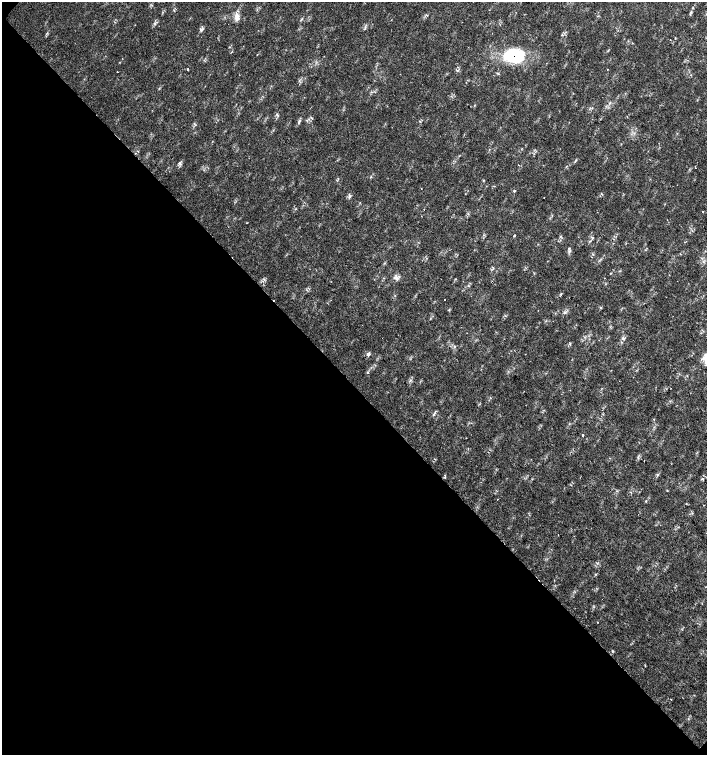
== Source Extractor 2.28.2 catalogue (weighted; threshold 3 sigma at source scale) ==
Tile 9 of 4 x 4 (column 1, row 3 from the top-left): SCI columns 226-1634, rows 1506-3010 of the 6023 x 6029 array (HDU 1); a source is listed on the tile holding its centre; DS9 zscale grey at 2 x 2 block average (1 PNG px = mean of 2 x 2 image px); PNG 709 x 757 px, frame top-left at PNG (2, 2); no overlay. Shown black and unused: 49% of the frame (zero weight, under 2 of 3 exposures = <1% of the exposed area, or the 3 px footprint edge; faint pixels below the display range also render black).
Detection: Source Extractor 2.28.2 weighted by HDU 2 'WHT'; one run over the whole footprint, this tile lists its part. Background 0.0178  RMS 0.0029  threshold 0.0129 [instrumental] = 3 sigma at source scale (4.5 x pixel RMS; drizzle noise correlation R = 1.50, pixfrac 1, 0.0396/0.0396 arcsec/px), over >= 5 px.
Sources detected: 50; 1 cosmic-ray / hot-pixel residue — not listed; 1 inside a brighter listed object's ellipse — not listed separately; the other 48 listed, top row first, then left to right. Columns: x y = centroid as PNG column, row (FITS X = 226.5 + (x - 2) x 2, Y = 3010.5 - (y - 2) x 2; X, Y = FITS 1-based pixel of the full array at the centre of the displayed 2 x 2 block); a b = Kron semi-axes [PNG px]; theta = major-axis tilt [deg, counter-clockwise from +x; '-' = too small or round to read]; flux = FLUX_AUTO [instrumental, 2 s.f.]
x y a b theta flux
693 8 3 2 - 0.53
427 15 4 2 - 0.5
237 17 11 6 -90 3.8
155 24 4 2 - 0.5
201 30 6 4 12 1.5
514 55 22 15 -7 37
188 69 2 2 - 1
607 69 2 2 - 0.41
117 72 2 2 - 0.38
299 80 3 2 - 0.52
277 115 4 3 - 0.97
311 118 4 2 - 0.65
299 122 7 2 58 1.1
575 161 5 2 - 0.63
180 163 5 4 - 1.3
371 177 3 2 - 0.44
484 180 3 2 - 0.48
421 189 2 2 - 0.22
514 191 3 3 - 0.56
601 194 4 2 - 0.44
544 198 2 2 - 0.22
424 209 2 2 - 0.36
703 211 2 2 - 0.89
514 235 2 2 - 5.3
592 237 4 3 - 0.81
590 241 3 3 - 0.62
569 248 4 2 - 0.56
385 263 3 2 - 0.4
397 278 4 3 - 1.8
604 278 2 2 - 0.28
468 286 3 2 - 0.64
561 294 3 2 - 0.6
623 338 4 4 - 1.4
455 346 3 2 - 0.45
368 354 5 4 - 1.6
367 372 4 2 - 0.61
410 380 4 2 - 0.77
433 414 3 3 - 0.74
654 419 2 2 - 0.63
582 435 2 2 - 2.3
657 475 4 4 - 0.79
445 477 2 2 - 0.77
702 479 4 2 - 0.64
497 499 2 2 - 0.3
704 505 2 2 - 0.37
598 622 2 2 - 0.53
612 651 3 2 - 0.48
671 699 2 2 - 0.28
Overlapping masked pixels (flux is a lower limit): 1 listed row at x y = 514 55
Diffuse or blended objects may show on this block-average render without a row.